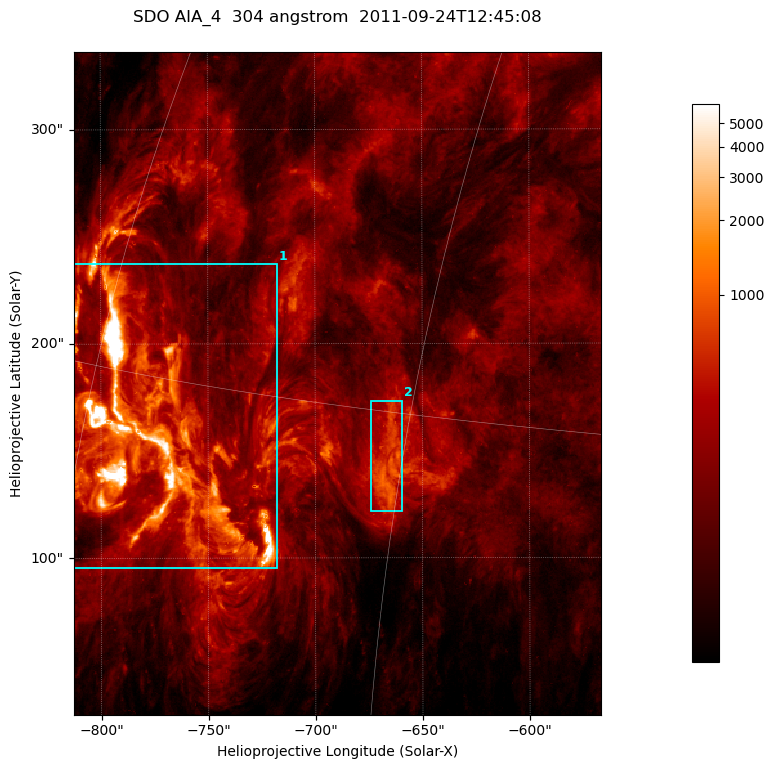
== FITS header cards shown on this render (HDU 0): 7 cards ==
TELESCOP= 'SDO     '           /
INSTRUME= 'AIA_4   '           /
WAVELNTH=                  304 /
WAVEUNIT= 'angstrom'           /
DATE-OBS= '2011-09-24T12:45:08.12' /
CTYPE1  = 'HPLN-TAN'           /
CTYPE2  = 'HPLT-TAN'           /

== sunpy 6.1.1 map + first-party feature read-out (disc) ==
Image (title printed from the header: SDO AIA_4  304 angstrom  2011-09-24T12:45:08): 410 x 515 px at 0.6 arcsec/px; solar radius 957 arcsec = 1594 px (partial field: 2.6% of the solar disc is inside the frame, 100% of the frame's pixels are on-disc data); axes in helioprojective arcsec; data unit not stated in the header (colour bar unlabelled)
Pointing: header CRPIX1/2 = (2058.21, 2041.36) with CRVAL1/2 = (0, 0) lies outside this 410 x 515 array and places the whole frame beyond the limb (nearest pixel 1.41 R_sun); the SolarSoft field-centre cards XCEN/YCEN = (-689.6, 181.4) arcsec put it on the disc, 1319 arcsec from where CRPIX/CRVAL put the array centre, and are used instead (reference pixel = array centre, CRVAL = XCEN/YCEN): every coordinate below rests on XCEN/YCEN
Orientation: roll -0.132 deg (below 1 deg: not rotated)
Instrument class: DISC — disc imager (sunpy class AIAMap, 304 A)
Bright regions (active regions / flare kernels): reference = the on-disc median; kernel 3 px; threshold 5 sigma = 474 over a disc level ~128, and >= 1.15x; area >= 211 px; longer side >= 5 px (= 3 arcsec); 2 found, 2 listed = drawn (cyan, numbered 1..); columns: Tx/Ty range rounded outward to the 2 arcsec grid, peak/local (2 s.f.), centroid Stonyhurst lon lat
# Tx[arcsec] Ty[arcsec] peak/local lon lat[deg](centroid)
1 -814..-718 94..238 115 -56 +13
2 -674..-658 120..174 8.7 -46 +14